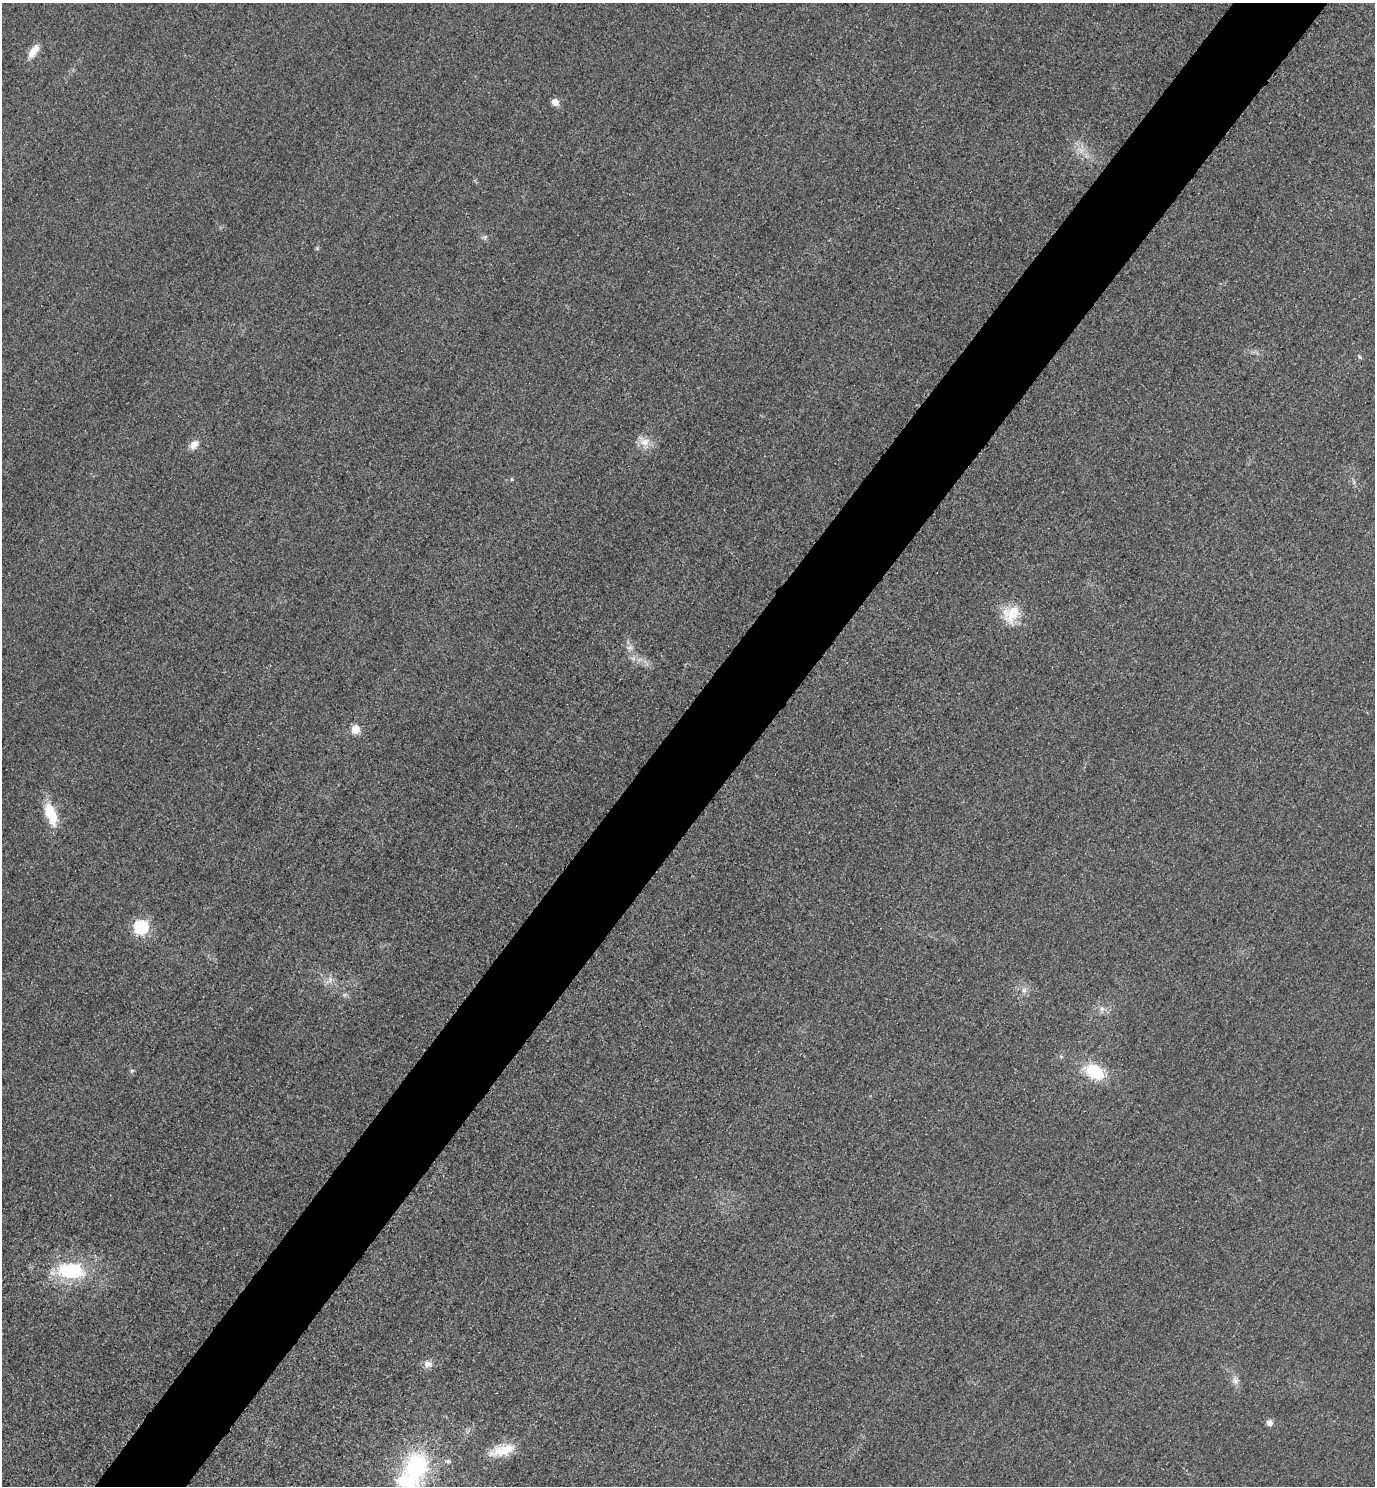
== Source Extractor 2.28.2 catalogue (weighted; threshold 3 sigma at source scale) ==
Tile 10 of 4 x 4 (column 2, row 3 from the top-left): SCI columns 1697-3069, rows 1514-2997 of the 5996 x 5993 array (HDU 1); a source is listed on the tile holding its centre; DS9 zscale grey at full resolution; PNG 1377 x 1488 px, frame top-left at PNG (2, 3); no overlay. Shown black and unused: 7% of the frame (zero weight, under 3 of 4 exposures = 3% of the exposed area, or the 3 px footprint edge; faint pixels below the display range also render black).
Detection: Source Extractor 2.28.2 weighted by HDU 2 'WHT'; one run over the whole footprint, this tile lists its part. Background 0.0506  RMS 0.017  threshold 0.0757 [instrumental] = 3 sigma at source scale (4.5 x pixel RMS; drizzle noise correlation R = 1.50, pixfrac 1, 0.05/0.05 arcsec/px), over >= 5 px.
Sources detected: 27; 1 inside a brighter object's white glare — not listed; the other 26 listed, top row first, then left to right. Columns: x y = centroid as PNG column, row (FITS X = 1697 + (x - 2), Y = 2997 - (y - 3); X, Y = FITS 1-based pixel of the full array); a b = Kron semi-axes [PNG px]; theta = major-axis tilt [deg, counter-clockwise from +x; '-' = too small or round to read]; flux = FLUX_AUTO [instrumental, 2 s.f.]
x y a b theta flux
33 51 19 8 55 19
555 102 5 5 - 24
1081 150 11 6 -45 11
485 237 7 5 21 3.9
317 248 5 5 - 2.2
1360 357 6 4 -35 3
644 442 20 11 -38 19
194 445 13 9 53 13
511 479 5 3 - 1.7
1011 614 26 21 54 45
630 648 8 7 - 6.6
355 729 5 5 - 65
51 814 24 10 -71 58
140 927 6 6 - 310
330 980 8 6 48 7
1024 990 8 6 -90 6.7
1102 1009 7 6 - 5.7
132 1070 6 4 1 2.4
1095 1072 21 14 -28 72
70 1271 41 22 -2 120
428 1364 12 10 -7 11
1235 1380 12 8 -72 9.7
1269 1423 7 7 - 8.7
503 1450 35 13 14 44
448 1461 8 6 12 4.2
417 1466 28 25 76 190